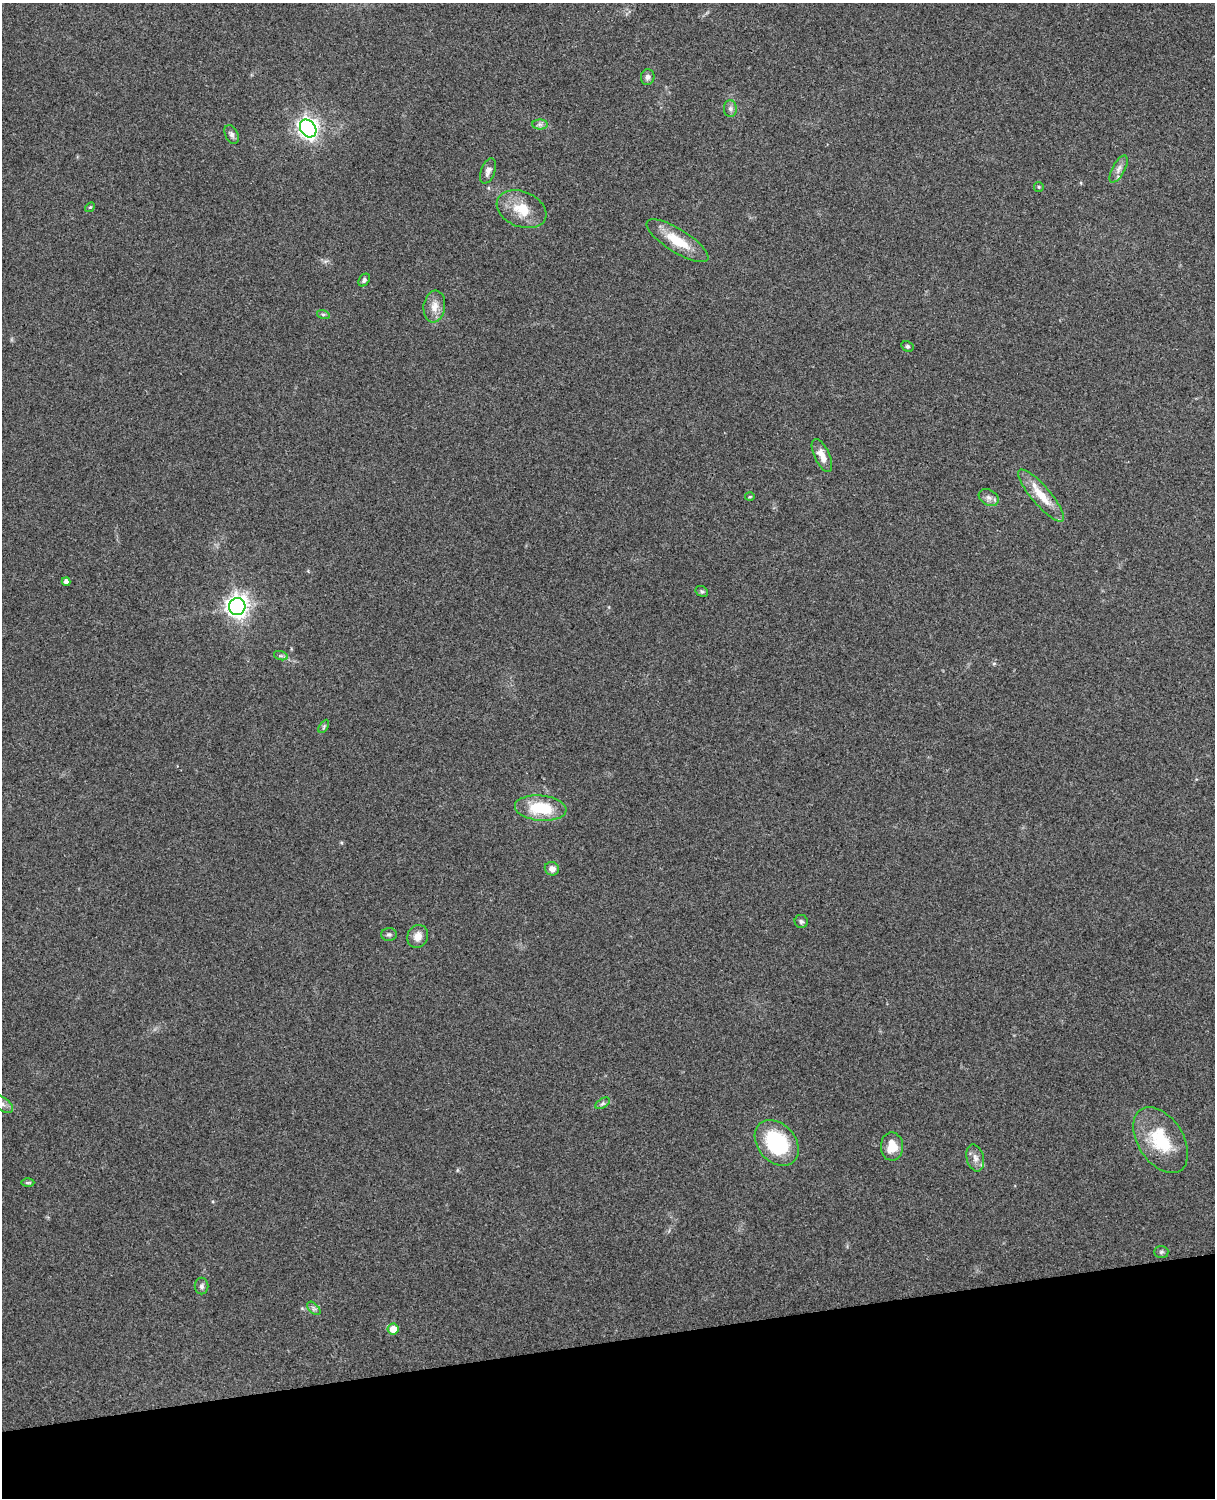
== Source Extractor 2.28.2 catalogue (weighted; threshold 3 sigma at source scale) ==
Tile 10 of 4 x 3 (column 2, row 3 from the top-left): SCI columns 1331-2543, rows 164-1659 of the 5089 x 4927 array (HDU 1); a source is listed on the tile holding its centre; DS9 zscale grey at full resolution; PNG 1217 x 1500 px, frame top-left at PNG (2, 3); each listed source drawn as its Kron ellipse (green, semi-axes under 4 px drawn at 4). Shown black and unused: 10% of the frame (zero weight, under 3 of 4 exposures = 6% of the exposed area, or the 3 px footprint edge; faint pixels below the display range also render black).
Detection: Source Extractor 2.28.2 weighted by HDU 2 'WHT'; one run over the whole footprint, this tile lists its part. Background 0.271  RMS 0.0089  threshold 0.0401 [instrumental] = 3 sigma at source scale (4.5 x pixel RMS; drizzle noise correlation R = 1.50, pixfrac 1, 0.05/0.05 arcsec/px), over >= 5 px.
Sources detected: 41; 1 inside a brighter listed object's ellipse — not listed separately; the other 40 listed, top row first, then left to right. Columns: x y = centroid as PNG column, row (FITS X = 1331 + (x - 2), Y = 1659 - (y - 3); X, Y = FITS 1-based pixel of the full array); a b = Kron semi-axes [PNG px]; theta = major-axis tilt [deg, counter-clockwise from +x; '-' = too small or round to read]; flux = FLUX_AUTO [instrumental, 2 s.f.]
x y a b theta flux
648 77 8 6 73 3.1
730 108 8 6 -89 2.9
540 124 7 5 -1 2.4
308 128 9 7 -54 520
232 134 10 6 -64 2.8
1119 169 15 6 62 5
488 171 13 7 69 4.3
1039 187 5 5 - 1.1
90 207 5 4 - 1
522 209 26 17 -22 22
677 241 36 11 -32 25
364 280 7 5 54 1.9
434 306 16 10 81 9.4
323 314 6 4 -18 1.3
907 346 6 5 - 1.6
822 456 18 7 -64 9.6
1041 495 33 9 -49 19
750 497 5 3 - 0.81
989 498 11 7 -31 3.9
66 582 4 4 - 4.9
702 591 7 5 -30 1.5
237 606 8 8 - 550
281 656 7 4 -18 1.8
324 726 7 4 60 1.3
541 808 26 12 -6 37
552 869 7 6 - 4.7
801 921 7 6 - 1.8
389 934 8 6 1 2.1
418 936 12 10 63 7.8
603 1103 8 4 31 1.9
2 1104 13 6 -34 5.5
1161 1140 36 22 -57 44
777 1143 25 19 -49 65
892 1147 14 11 -88 14
975 1158 14 8 -76 5.6
28 1183 6 4 0 1.4
1161 1252 7 6 - 1.9
202 1286 8 7 - 2.5
314 1308 8 5 -45 2.3
393 1329 5 5 - 12
Isophote crosses this tile's border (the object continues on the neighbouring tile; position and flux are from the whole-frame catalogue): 1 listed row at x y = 2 1104